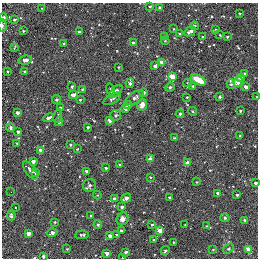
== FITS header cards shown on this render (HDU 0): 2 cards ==
NAXIS1  =                  256
NAXIS2  =                  256

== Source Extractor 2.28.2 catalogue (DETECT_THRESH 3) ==
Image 256 x 256 px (HDU 0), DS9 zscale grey, 1 PNG px = 1 image px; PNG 260 x 260 px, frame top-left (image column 1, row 256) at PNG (2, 3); each listed source drawn as its Kron ellipse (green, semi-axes under 4 px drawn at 4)
Background -0.00112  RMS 0.018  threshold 0.0535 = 3 sigma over >= 5 px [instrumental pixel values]
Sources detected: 123; all 123 listed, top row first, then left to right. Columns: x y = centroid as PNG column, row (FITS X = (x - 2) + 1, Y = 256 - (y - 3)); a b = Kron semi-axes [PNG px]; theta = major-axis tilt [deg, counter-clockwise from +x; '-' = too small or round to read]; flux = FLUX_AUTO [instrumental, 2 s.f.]
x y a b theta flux
150 6 3 3 - 1.3
42 8 3 2 - 0.8
160 8 4 4 - 2.2
239 13 3 2 - 1
3 18 4 3 - 3
14 20 4 3 - 1.5
2 26 6 3 89 1.9
194 26 4 3 - 1.4
173 29 2 2 - 0.75
216 30 4 3 - 1
23 31 3 2 - 1.1
79 32 3 3 - 2
190 32 6 3 26 3.7
180 34 3 3 - 3.8
220 35 3 2 - 0.78
165 36 4 3 - 1.5
203 37 3 3 - 2.1
227 37 3 2 - 1.2
165 41 4 3 - 1.1
63 43 4 3 - 0.99
133 43 3 3 - 2.4
14 48 4 2 - 0.89
25 60 7 4 8 5.6
161 62 4 4 - 14
155 66 4 3 - 4.3
118 67 3 2 - 0.82
7 71 4 3 - 1.3
25 71 4 3 - 1.5
244 73 4 3 - 1.7
172 77 4 4 - 33
241 78 4 4 - 24
198 80 8 4 -29 26
238 82 5 4 - 25
130 83 5 3 - 2.7
188 83 4 4 - 1.3
231 84 5 4 - 2.2
72 86 3 3 - 1.6
193 86 3 3 - 1.4
170 87 4 4 - 2.5
246 87 3 3 - 10
82 89 4 3 - 1.2
111 89 6 3 -72 1.7
116 91 8 4 44 5.6
143 93 4 3 - 2.8
73 95 4 4 - 4
187 97 3 3 - 1.1
220 97 3 3 - 1.1
257 97 3 2 - 3
135 98 11 5 35 4.3
112 99 9 4 30 2.4
56 100 4 4 - 1.9
80 100 3 2 - 1
128 105 4 3 - 2.6
142 105 6 5 - 9.4
60 108 3 2 - 1.3
125 109 4 3 - 3
192 111 4 3 - 1.1
240 111 3 3 - 1.4
17 113 3 3 - 2.9
180 114 4 3 - 2
116 115 6 5 - 2.4
58 116 7 2 79 1.1
49 118 5 3 - 3.4
110 120 4 3 - 16
59 122 4 4 - 2.3
88 127 3 3 - 2.1
10 128 4 4 - 2.7
18 131 3 3 - 3.1
240 136 4 3 - 2.7
174 138 3 3 - 1.4
17 143 3 3 - 1.2
70 145 3 2 - 1.6
77 149 3 3 - 1.1
41 150 4 4 - 15
150 159 3 3 - 9.8
33 161 3 3 - 6.9
187 163 4 3 - 13
119 165 3 2 - 1.3
106 168 3 3 - 1.8
30 171 10 5 -54 4.4
86 171 3 3 - 2.8
35 172 4 4 - 2.8
150 177 3 2 - 0.9
196 182 3 3 - 0.89
255 183 3 3 - 2.3
89 185 7 6 - 3.8
11 192 2 2 - 0.49
217 193 3 3 - 3.5
97 195 4 4 - 1.1
237 195 3 3 - 2.2
170 197 3 3 - 2.3
126 198 5 4 - 4.1
114 199 3 3 - 5.9
15 207 3 2 - 1.6
122 207 4 4 - 2.6
11 216 5 3 - 2.5
91 216 3 2 - 1.6
225 218 4 4 - 2.1
122 219 6 6 - 6.8
245 220 4 3 - 2.3
55 222 3 3 - 1.1
98 225 4 4 - 1.6
152 225 4 3 - 1.4
185 225 3 2 - 0.67
206 226 3 2 - 0.8
121 231 3 3 - 3.9
160 231 4 4 - 24
52 233 4 3 - 5.7
28 234 3 3 - 9.7
82 235 7 3 4 2
117 235 3 3 - 1.7
110 236 4 4 - 4
154 240 3 3 - 1
173 242 3 2 - 0.77
67 249 3 3 - 0.77
229 249 6 4 34 1.5
213 250 4 4 - 0.89
249 250 4 4 - 22
165 251 4 3 - 2
126 252 3 3 - 1.9
107 253 4 3 - 8.4
43 257 3 3 - 2.7
122 258 2 2 - 0.74
At the frame edge (FLAGS 8, measured only in part): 6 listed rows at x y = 3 18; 2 26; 257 97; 255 183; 43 257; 122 258